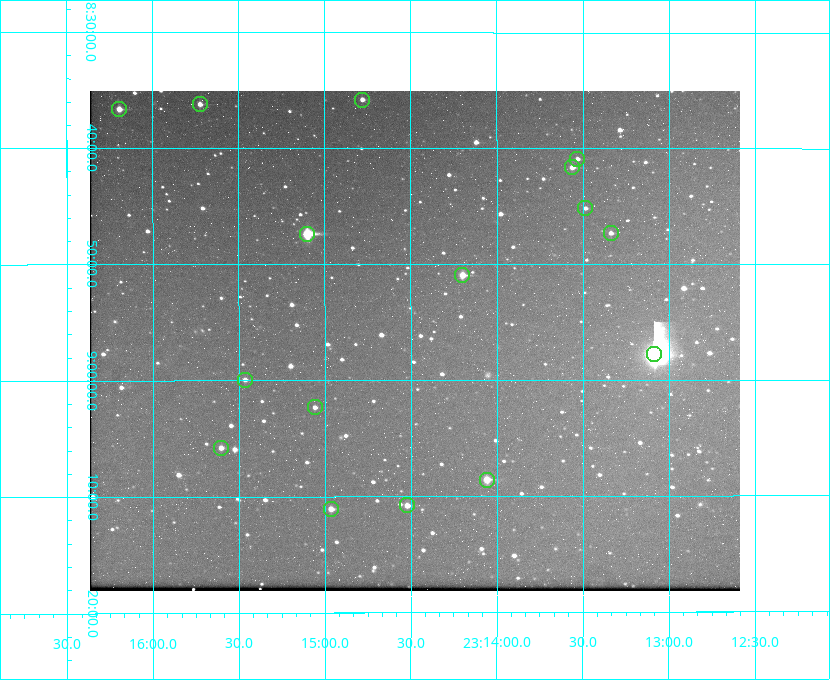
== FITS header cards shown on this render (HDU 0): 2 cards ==
NAXIS1  =                  650 / Width of table row in bytes
NAXIS2  =                  500 / Number of rows in table

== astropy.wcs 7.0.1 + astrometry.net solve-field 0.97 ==
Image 650 x 500 px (HDU 0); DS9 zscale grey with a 90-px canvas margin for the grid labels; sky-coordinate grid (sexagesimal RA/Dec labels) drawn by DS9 from the SOLVED WCS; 16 Tycho-2 reference stars matched to detected sources circled (green)
Header WCS: none
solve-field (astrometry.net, Tycho-2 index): SOLVED blind (the file carries no WCS)
Solved WCS: RA---TAN-SIP/DEC--TAN-SIP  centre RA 23:14:29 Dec +08:57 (348.62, +8.94 deg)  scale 5.17 arcsec/px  FOV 56.0' x 43.1'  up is -180 deg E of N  parity flipped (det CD > 0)
(file carries no celestial WCS; the grid is the blind solution)
Tycho-2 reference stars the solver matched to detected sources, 16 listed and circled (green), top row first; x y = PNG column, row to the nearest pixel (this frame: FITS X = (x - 90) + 1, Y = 500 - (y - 91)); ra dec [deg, ICRS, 3 dp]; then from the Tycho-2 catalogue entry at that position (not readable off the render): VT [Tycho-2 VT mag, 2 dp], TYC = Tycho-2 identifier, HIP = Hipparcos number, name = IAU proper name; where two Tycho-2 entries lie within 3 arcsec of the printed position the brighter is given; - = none
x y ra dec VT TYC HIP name
362 100 348.695 +8.597 11.30 1161-1571-1 - -
200 104 348.931 +8.603 11.18 1161-1110-1 - -
119 109 349.048 +8.610 11.72 1161-1223-1 - -
577 159 348.383 +8.682 11.92 1161-890-1 - -
572 167 348.391 +8.694 11.47 1161-728-1 - -
585 208 348.371 +8.753 12.36 1161-1249-1 - -
611 233 348.335 +8.788 11.88 1161-938-1 - -
307 234 348.775 +8.789 8.97 1161-884-1 114784 -
462 275 348.550 +8.849 10.80 1161-574-1 - -
654 354 348.271 +8.963 6.92 1161-1161-1 114608 -
245 380 348.866 +8.999 11.82 1161-694-1 - -
315 407 348.765 +9.039 11.87 1161-1547-1 - -
221 448 348.901 +9.097 11.97 1161-534-1 - -
487 480 348.514 +9.143 10.38 1161-1071-1 - -
407 505 348.631 +9.180 11.26 1161-1559-1 - -
331 509 348.741 +9.184 11.62 1161-452-1 - -